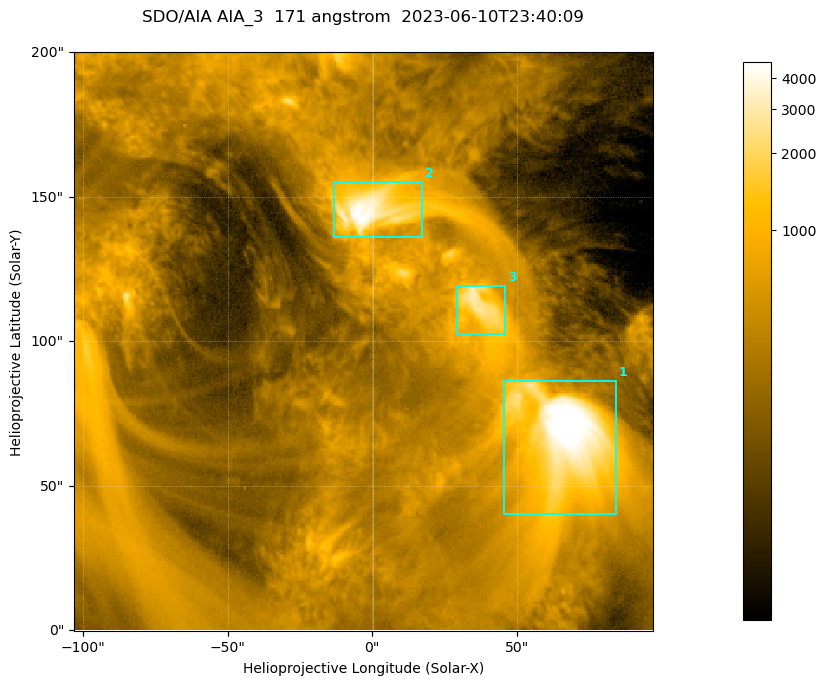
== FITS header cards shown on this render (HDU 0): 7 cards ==
TELESCOP= 'SDO/AIA '           / For AIA: SDO/AIA
INSTRUME= 'AIA_3   '           / For AIA: AIA_ATA1, AIA_ATA2, AIA_ATA3 or AIA_AT
WAVELNTH=                  171 / [angstrom] Wavelength
WAVEUNIT= 'angstrom'           / Wavelength unit: angstrom
DATE-OBS= '2023-06-10T23:40:09.351' / [ISO] Date when observation started; ISO 8
CTYPE1  = 'HPLN-TAN'           / CTYPE1; Typically HPLN
CTYPE2  = 'HPLT-TAN'           / CTYPE2; Typically HPLT

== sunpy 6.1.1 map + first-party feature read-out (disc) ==
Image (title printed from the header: SDO/AIA AIA_3  171 angstrom  2023-06-10T23:40:09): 334 x 334 px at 0.599 arcsec/px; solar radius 945 arcsec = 1577 px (partial field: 1.4% of the solar disc is inside the frame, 100% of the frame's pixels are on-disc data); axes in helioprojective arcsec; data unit not stated in the header (colour bar unlabelled)
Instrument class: DISC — disc imager (sunpy class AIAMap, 171 A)
Bright regions (active regions / flare kernels): reference = the on-disc median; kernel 3 px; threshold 5 sigma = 1088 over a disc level ~352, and >= 1.15x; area >= 111 px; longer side >= 4 px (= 2.4 arcsec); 3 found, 3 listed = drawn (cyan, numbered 1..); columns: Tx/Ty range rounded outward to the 2 arcsec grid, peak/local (2 s.f.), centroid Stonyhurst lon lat
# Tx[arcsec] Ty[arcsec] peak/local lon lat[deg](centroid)
1 44..86 40..86 18 +4 +4
2 -14..18 136..156 14 +0 +9
3 28..46 102..120 8.9 +2 +7